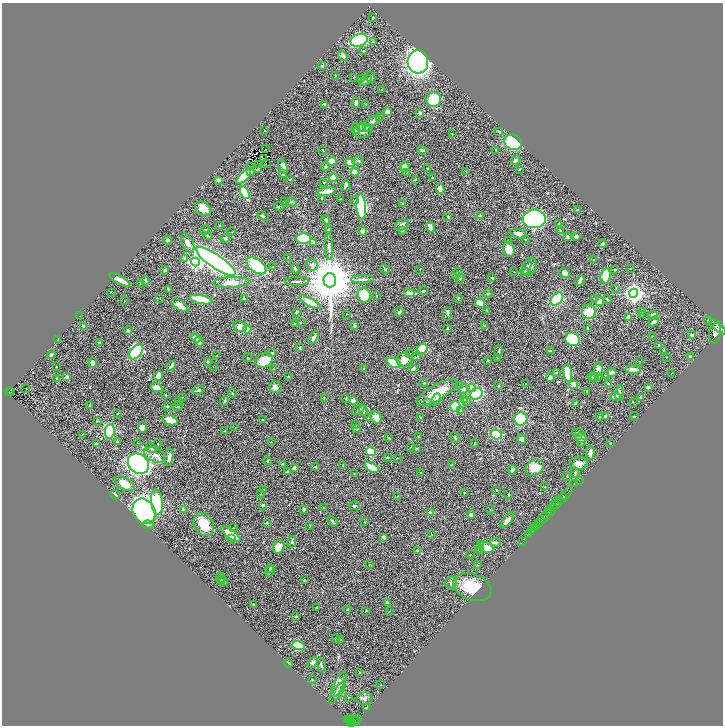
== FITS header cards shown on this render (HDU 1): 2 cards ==
NAXIS1  =                 1441
NAXIS2  =                 1447

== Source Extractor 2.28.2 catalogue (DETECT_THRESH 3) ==
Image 1441 x 1447 px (HDU 1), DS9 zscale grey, zoomed out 1/2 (1 PNG px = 2 x 2 image px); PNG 725 x 728 px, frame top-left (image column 1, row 1446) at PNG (2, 3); each listed source drawn as its Kron ellipse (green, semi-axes under 4 px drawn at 4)
Background 0.54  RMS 0.026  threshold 0.0782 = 3 sigma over >= 5 px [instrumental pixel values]
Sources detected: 470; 46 cannot appear on this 1/2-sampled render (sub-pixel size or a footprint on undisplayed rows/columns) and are neither listed nor drawn; the other 424 listed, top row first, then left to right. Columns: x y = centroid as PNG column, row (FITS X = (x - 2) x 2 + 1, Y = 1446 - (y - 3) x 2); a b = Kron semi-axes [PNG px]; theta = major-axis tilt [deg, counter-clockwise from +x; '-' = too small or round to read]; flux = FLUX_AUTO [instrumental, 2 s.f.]
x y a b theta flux
372 18 3 2 - 1.8
359 40 9 6 18 510
373 42 3 3 - 3.6
364 51 3 2 - 3.3
343 56 5 4 - 19
418 62 11 10 - 1900
322 66 4 3 - 6.2
335 76 3 2 - 1.5
354 77 4 2 - 2.6
371 77 5 4 - 9
361 79 4 3 - 6.8
366 81 7 3 38 9.9
382 89 2 2 - 4.4
434 99 7 7 - 210
356 103 5 4 - 13
324 104 3 2 - 5.6
366 104 3 2 - 2.7
387 112 4 3 - 23
420 113 2 2 - 28
379 118 2 2 - 3.7
373 121 8 3 34 9.7
361 127 4 4 - 9.2
367 127 3 2 - 3
356 129 5 4 - 20
265 130 2 2 - 3
362 131 9 7 16 28
499 132 4 2 - 7.9
452 134 3 2 - 1.9
513 142 9 7 -27 310
266 149 2 1 - 4.1
323 150 3 2 - 2
422 150 4 3 - 5.9
496 150 3 2 - 5.8
263 158 2 1 - 1.4
516 160 5 3 - 9.5
332 161 4 4 - 42
358 161 6 3 13 8.3
350 163 4 4 - 61
266 164 2 1 - 2.1
258 165 2 1 - 2.2
251 166 2 1 - 21
283 166 7 4 -70 30
325 167 4 4 - 8.3
405 167 5 5 - 25
257 169 2 1 - 2.2
427 169 3 2 - 2.9
519 169 3 2 - 4.6
466 171 4 2 - 4.3
250 172 3 3 - 7.8
355 172 4 3 - 75
407 173 3 3 - 3.5
283 174 4 3 - 14
244 177 9 3 45 130
333 178 4 3 - 51
432 178 2 2 - 5.9
415 179 3 2 - 3.5
218 180 3 2 - 20
289 180 3 2 - 3.2
324 182 2 2 - 4.1
345 186 5 4 - 12
440 189 5 3 - 41
327 192 9 3 12 73
245 193 7 4 -64 200
321 198 2 2 - 4
341 198 2 1 - 1.8
284 201 4 2 - 5.1
354 201 4 3 - 4.8
291 202 6 3 -9 7.9
402 203 3 2 - 3.2
279 206 4 4 - 6.7
361 207 13 5 -86 630
203 209 9 6 -33 48
577 210 2 2 - 8
263 216 6 3 -24 8.9
480 216 3 2 - 9
448 217 4 3 - 6.1
534 219 11 9 4 1400
326 220 5 3 - 8.2
559 223 4 2 - 2.8
402 225 7 5 25 24
219 226 3 2 - 3.2
430 227 5 3 - 28
205 230 5 2 - 5.3
329 230 4 2 - 11
402 230 4 3 - 4.8
362 231 4 4 - 14
560 231 4 3 - 5.7
232 232 2 2 - 1.8
518 234 8 4 -14 21
208 236 4 3 - 4.6
567 236 3 2 - 13
576 236 3 2 - 23
225 239 4 4 - 7.5
303 239 7 5 -2 190
168 240 4 3 - 8.8
525 240 2 2 - 2.5
509 241 3 2 - 2.3
313 242 4 3 - 7.9
188 243 10 5 -64 29
602 244 4 3 - 6.8
329 247 13 3 -87 16
509 249 7 6 - 67
288 257 2 2 - 2
185 259 3 3 - 11
593 260 2 2 - 3.8
195 262 4 4 - 1100
216 262 23 7 -34 3200
312 265 6 5 - 15
256 266 11 6 -36 250
273 267 2 2 - 4.1
527 267 7 4 71 10
530 267 9 6 63 24
295 269 5 3 - 7.6
385 269 5 2 - 4.6
420 269 2 2 - 1.9
614 269 3 2 - 4.6
630 269 2 1 - 1.9
165 270 4 3 - 15
459 271 2 2 - 2.7
514 272 2 2 - 2.2
525 272 4 4 - 5.8
565 273 5 4 - 24
456 275 2 2 - 17
605 276 8 5 81 130
492 277 4 2 - 3.8
362 279 11 3 2 15
460 279 5 3 - 5.1
120 280 12 3 -29 44
330 280 7 6 - 33000
580 280 5 2 - 17
146 281 4 2 - 4.3
297 281 12 3 1 12
231 282 18 5 2 69
140 283 3 2 - 1.5
616 288 2 2 - 1.9
168 289 3 1 - 3.1
423 291 5 2 - 9.2
111 293 4 1 - 1.8
409 293 5 3 - 90
634 293 4 4 - 2500
488 294 5 2 - 3.4
364 295 7 6 - 120
377 296 2 2 - 2.4
160 298 2 2 - 1.6
458 298 4 2 - 6.2
244 299 3 3 - 7.3
557 299 7 5 47 260
594 299 2 2 - 1.8
607 299 4 2 - 5.7
201 300 11 4 -12 190
125 301 2 1 - 1.4
600 301 5 3 - 39
310 302 12 4 -28 48
480 303 5 3 - 45
180 305 10 4 -34 45
487 310 3 2 - 2.5
643 311 3 3 - 11
297 312 3 2 - 7
399 312 5 3 - 9.9
589 312 7 7 - 90
346 314 2 1 - 1.6
447 314 6 4 84 12
642 315 3 2 - 3
653 315 5 4 - 24
79 316 2 1 - 2
629 317 2 2 - 64
708 320 4 2 - 2.9
654 321 6 3 37 17
295 323 2 2 - 1.8
301 323 3 2 - 1.7
84 326 4 3 - 5.9
354 326 2 2 - 33
485 326 4 3 - 4.4
240 327 7 5 -25 60
718 327 10 4 -41 2900
587 328 3 2 - 2.8
247 329 4 4 - 40
448 329 2 2 - 2
128 330 4 3 - 6.1
715 333 10 6 81 3500
692 335 4 3 - 11
653 336 2 1 - 1.8
314 337 7 3 58 16
196 338 5 3 - 29
58 339 2 1 - 1.3
573 339 7 6 - 310
199 342 5 3 - 27
99 343 3 2 - 9.1
659 345 3 2 - 3.4
300 348 3 2 - 6.2
422 349 5 5 - 140
664 350 3 2 - 1.8
499 351 5 2 - 5.3
551 351 4 2 - 5.2
136 352 9 5 51 510
272 353 4 2 - 11
410 354 3 2 - 3
51 355 4 2 - 8.3
217 356 2 2 - 2.5
417 357 4 3 - 5.2
667 357 2 1 - 3
691 357 3 3 - 14
248 358 4 2 - 3.8
498 358 2 2 - 2.1
264 360 9 7 25 100
404 360 7 7 - 48
488 360 2 2 - 5.2
207 362 3 2 - 5.4
640 362 3 1 - 1.9
93 363 5 3 - 37
394 363 8 4 -27 190
171 366 5 3 - 17
56 367 2 1 - 2.9
213 367 2 1 - 2.1
273 369 3 2 - 2.2
364 369 3 2 - 2.5
413 369 4 3 - 13
598 369 7 4 83 38
633 369 7 3 -3 23
612 372 5 4 - 15
556 373 3 3 - 4.9
568 373 9 3 -81 170
671 373 2 1 - 3
606 375 3 2 - 3.1
159 376 5 3 - 48
599 376 2 2 - 2.2
67 377 4 4 - 10
288 377 3 2 - 7.6
550 377 4 4 - 14
592 377 5 3 - 6.5
595 377 4 3 - 4.2
57 378 3 2 - 4
424 383 3 3 - 4
526 384 3 1 - 2.3
608 384 3 3 - 9
459 385 2 2 - 1.8
499 385 3 3 - 3.9
573 385 4 4 - 30
275 387 6 5 - 28
648 387 4 3 - 9.5
157 388 6 4 -20 46
472 388 4 4 - 17
26 389 2 1 - 1.2
463 389 5 4 - 9.8
198 390 6 3 10 11
9 391 4 2 - 85
587 391 3 2 - 3.3
11 392 2 1 - 21
437 392 23 7 29 120
232 393 4 3 - 5.3
619 393 8 3 86 13
476 394 6 5 - 360
165 395 3 2 - 2.4
324 397 3 2 - 2.5
615 397 5 3 - 23
641 397 4 3 - 6.1
182 398 3 2 - 3.9
346 398 3 3 - 3
436 399 6 4 67 12
464 400 3 2 - 3.7
179 401 3 2 - 2.9
224 401 5 2 - 6.8
353 401 4 3 - 37
467 401 3 3 - 4.4
427 402 4 3 - 5.1
633 402 2 2 - 1.8
576 404 3 2 - 10
90 405 2 2 - 4.8
178 406 5 2 - 4
455 406 5 5 - 200
167 407 4 3 - 3.8
359 410 7 3 36 5.5
363 410 5 3 - 23
460 410 3 3 - 17
118 413 2 2 - 2.7
605 416 4 3 - 9.4
634 416 4 2 - 3.4
376 417 6 5 - 40
600 417 4 3 - 3.4
368 418 3 2 - 3.3
420 418 3 2 - 3.3
521 419 6 6 - 210
170 420 8 5 -14 61
262 420 2 1 - 1.4
98 421 3 2 - 2.4
356 425 2 2 - 3
142 427 6 4 66 28
235 427 2 1 - 2.4
357 428 4 3 - 14
110 431 7 4 82 340
225 431 3 2 - 3.2
578 433 6 3 4 11
82 434 2 2 - 1.8
496 434 6 4 -29 140
419 436 3 2 - 4
455 437 5 2 - 6
389 438 3 2 - 5.7
581 438 6 5 - 30
522 439 4 4 - 21
271 441 3 2 - 2.7
117 442 3 3 - 5.9
137 443 3 2 - 2.6
474 443 3 1 - 3.4
581 443 3 2 - 3.1
611 443 2 2 - 2.9
96 444 3 3 - 11
158 444 2 2 - 5.9
411 447 2 2 - 2.7
151 448 6 3 -42 8.1
417 448 3 3 - 3.8
371 452 5 3 - 140
590 453 7 3 86 25
155 455 11 7 -21 30
169 457 9 4 82 19
387 457 3 2 - 3.3
397 458 3 2 - 1.9
268 461 4 3 - 5
578 463 9 6 8 34
138 464 11 9 -39 960
282 464 3 2 - 2.6
451 465 2 2 - 2.5
343 466 4 2 - 6.2
294 467 3 2 - 8.6
315 467 4 3 - 5
372 467 7 4 -30 83
534 468 9 7 31 80
512 470 5 3 - 8.1
287 471 2 2 - 10
354 473 2 2 - 2.1
421 473 2 2 - 3.2
575 473 5 3 - 6.2
567 476 3 2 - 2.7
579 481 2 1 - 21
574 483 2 1 - 53
124 484 12 6 -29 66
545 487 3 2 - 2.4
263 490 2 1 - 1.5
497 490 2 2 - 3.7
464 492 3 2 - 3.9
260 494 2 2 - 1.8
566 494 8 2 46 1000
115 495 5 3 - 11
508 495 3 2 - 4.6
397 496 3 3 - 2.8
562 498 6 2 50 720
157 502 12 6 -83 230
557 502 5 2 - 310
555 504 4 2 - 250
263 505 3 3 - 6.4
354 506 5 3 - 7.2
324 508 2 1 - 1.3
553 508 3 2 - 280
304 509 3 3 - 12
490 509 3 2 - 3.1
183 510 4 3 - 9.5
144 511 13 11 -58 1000
551 511 4 2 - 270
431 513 2 2 - 82
547 513 7 3 70 670
471 514 4 4 - 16
543 519 7 3 38 1500
507 520 9 3 51 31
332 521 6 2 -48 7.8
365 522 4 3 - 3.6
267 523 2 2 - 4.7
539 524 3 2 - 200
148 525 5 4 - 9.8
204 525 12 9 -59 110
310 526 4 2 - 3
536 526 3 2 - 520
233 528 2 2 - 4.1
535 528 2 2 - 320
532 531 3 2 - 170
231 534 11 4 -35 110
432 534 3 2 - 1.9
529 534 3 2 - 140
384 537 4 3 - 16
232 539 3 2 - 5.1
523 541 2 1 - 19
292 542 6 2 78 5.5
495 542 5 3 - 9.6
480 544 4 3 - 6.4
279 547 7 5 69 64
486 547 8 5 -14 68
479 549 4 4 - 9.9
418 551 3 3 - 27
470 555 2 2 - 2.6
369 565 4 2 - 3.5
477 565 4 3 - 3.4
270 568 4 3 - 5.6
270 571 6 4 58 10
221 578 6 2 -65 5.1
221 580 4 3 - 4.4
304 580 3 2 - 5.1
223 581 4 3 - 5.9
451 583 6 5 - 11
472 587 20 13 -20 170
387 603 4 3 - 10
253 604 2 2 - 5.2
316 608 2 2 - 4
348 609 3 3 - 5
366 611 2 2 - 2.4
389 611 4 2 - 2.2
296 617 3 2 - 3.3
336 638 4 2 - 3.9
341 640 2 2 - 3.9
298 646 6 4 -17 180
289 663 5 2 - 3.2
313 663 6 4 53 13
321 665 7 3 -77 7.1
360 672 2 2 - 4.5
312 680 2 2 - 2.4
339 684 14 5 63 28
380 685 2 2 - 2
337 693 13 4 56 39
348 697 2 2 - 2.3
364 698 8 6 8 16
366 708 2 2 - 3.8
347 719 4 2 - 81
357 719 3 2 - 170
349 720 4 3 - 170
355 720 5 2 - 150
351 721 3 2 - 140
352 724 4 2 - 250
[46 sub-pixel or undisplayed-footprint detections neither listed nor drawn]